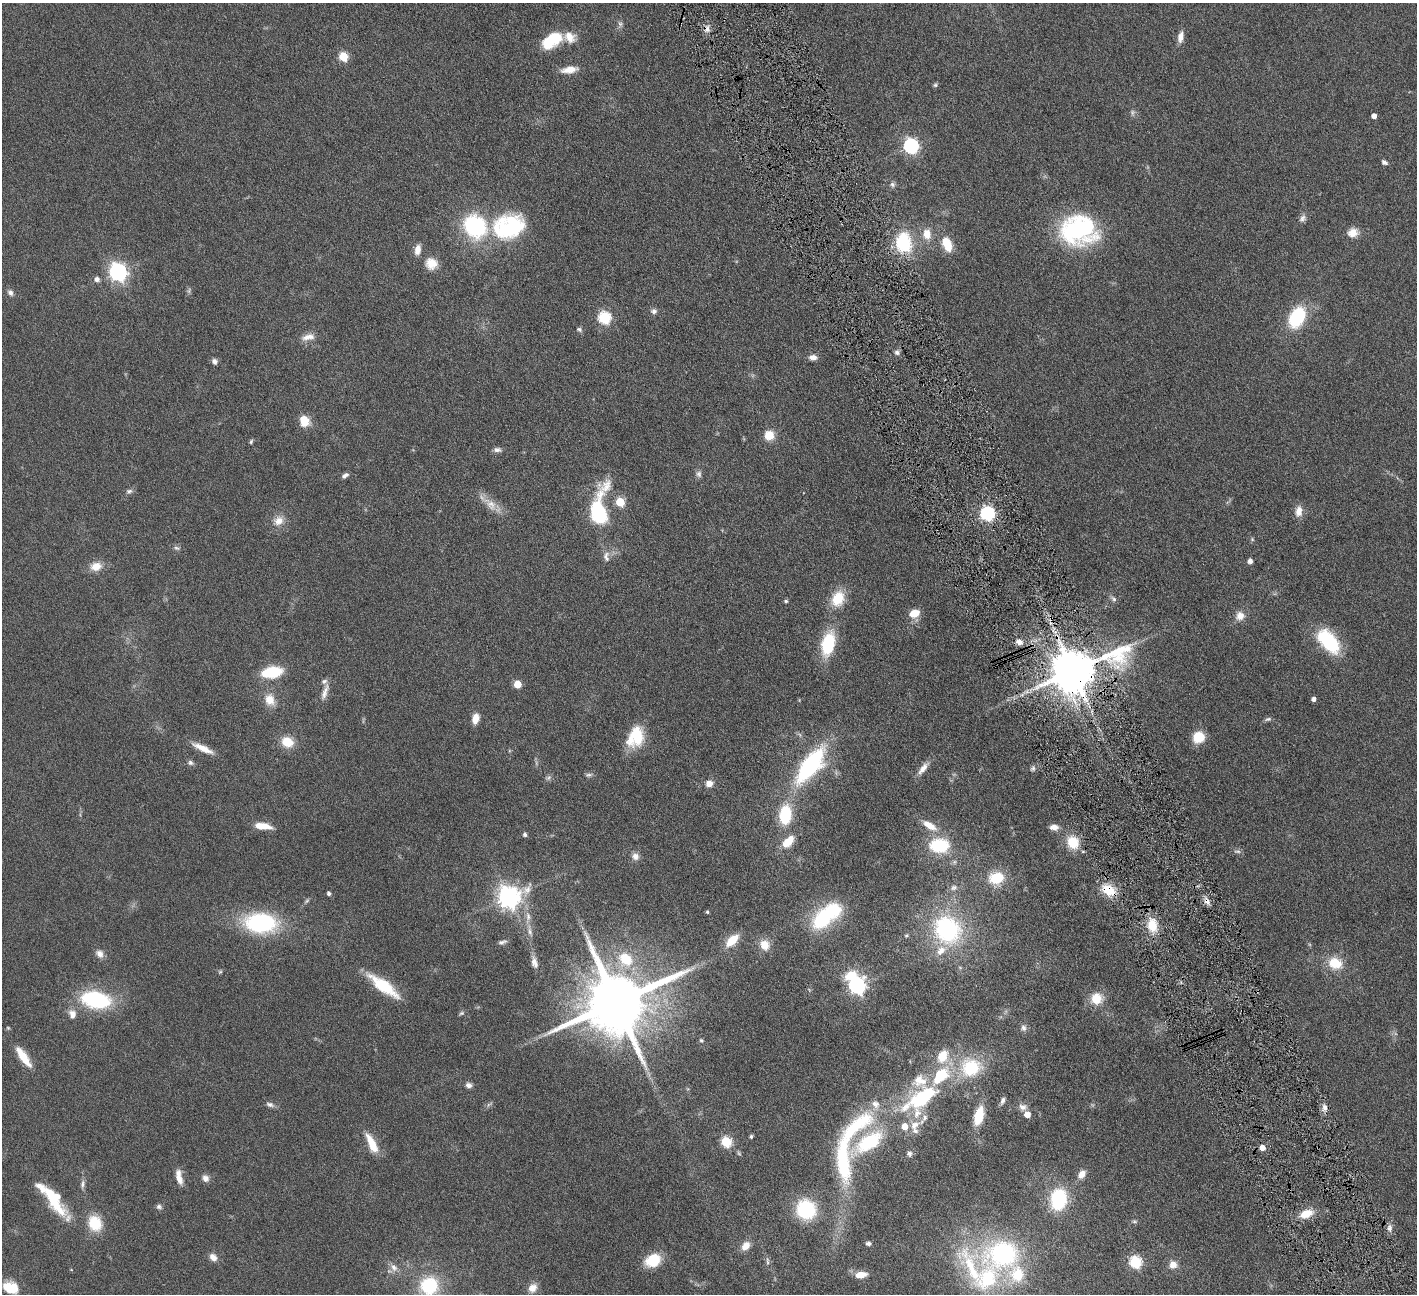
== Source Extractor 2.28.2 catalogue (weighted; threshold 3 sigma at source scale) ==
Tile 6 of 4 x 4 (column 2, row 2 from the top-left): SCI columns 1419-2833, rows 2881-4172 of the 5666 x 5629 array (HDU 1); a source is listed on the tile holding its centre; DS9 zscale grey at full resolution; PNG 1419 x 1296 px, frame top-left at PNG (2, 3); no overlay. Shown black and unused: <1% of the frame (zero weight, under 4 of 8 exposures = <1% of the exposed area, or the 3 px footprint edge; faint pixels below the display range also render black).
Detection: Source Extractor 2.28.2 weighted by HDU 2 'WHT'; one run over the whole footprint, this tile lists its part. Background 0.128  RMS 0.0061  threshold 0.0249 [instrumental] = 3 sigma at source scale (4.09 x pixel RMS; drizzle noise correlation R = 1.36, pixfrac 0.8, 0.05/0.05 arcsec/px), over >= 5 px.
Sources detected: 189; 4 too faint to see at this stretch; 5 inside a brighter object's white glare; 1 cosmic-ray / hot-pixel residue — not listed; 15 inside a brighter listed object's ellipse — not listed separately; the other 164 listed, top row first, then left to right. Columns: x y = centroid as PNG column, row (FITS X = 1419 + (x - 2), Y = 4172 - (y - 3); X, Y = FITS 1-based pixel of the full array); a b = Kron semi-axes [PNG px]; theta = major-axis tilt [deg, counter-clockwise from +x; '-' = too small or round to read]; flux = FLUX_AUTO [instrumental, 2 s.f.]
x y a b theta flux
620 24 8 6 -76 1.5
553 37 23 17 -26 13
1181 37 15 7 79 4
343 56 5 5 - 26
569 70 19 8 9 6.6
935 85 6 5 - 0.96
1374 116 4 4 - 3.2
911 146 7 6 - 120
1384 162 7 5 -31 1.6
893 184 8 7 - 1.6
1303 218 11 8 55 2.3
475 226 22 19 -50 57
517 227 44 24 -50 31
1079 230 40 32 -2 70
1353 233 13 11 16 5.7
927 234 13 10 -83 7.3
903 243 19 15 -85 34
947 244 16 9 -69 12
417 250 12 7 80 4.3
431 263 15 14 - 7.3
118 272 7 7 - 220
97 279 6 5 - 2.4
189 290 9 5 64 1.1
10 293 9 7 -57 2
654 311 8 7 - 1.9
1297 317 23 15 62 32
604 318 6 6 - 60
579 329 8 6 -22 1.2
308 337 19 9 12 5
897 352 7 7 - 1.7
813 357 9 6 -1 3.3
214 361 7 6 - 2.1
304 421 11 9 -74 9.6
769 435 9 9 - 9.4
251 442 6 4 64 0.8
497 450 11 6 -4 2
699 474 9 7 -88 1.9
345 476 8 5 34 1.8
129 491 9 6 27 1.6
620 502 5 5 - 22
490 504 25 12 -45 7.9
599 510 41 15 82 53
1299 511 15 9 80 4.7
988 513 6 6 - 100
278 521 14 12 30 5.8
1252 539 6 4 -48 0.73
177 548 9 5 -16 1.3
606 557 15 8 -84 3.6
1250 561 4 4 - 3
96 566 14 10 9 6.7
838 599 16 12 66 16
1114 599 9 5 -46 1.5
786 601 5 4 - 0.93
914 613 10 7 20 9.1
1240 616 11 10 - 5.1
1328 641 33 18 -50 30
1019 642 9 7 -21 3.4
828 644 22 12 77 30
1073 671 18 11 21 2700
272 672 15 8 9 31
517 684 5 5 - 13
325 692 25 7 71 4.4
1314 699 4 4 - 2.2
270 700 15 12 -68 7.8
475 718 11 7 76 5.8
1268 719 10 5 16 1.3
636 737 24 17 66 20
1199 737 12 11 - 11
287 742 12 10 -22 11
203 748 26 7 -25 7.5
190 763 8 6 -14 1.6
810 765 38 15 53 78
923 768 19 7 52 4.8
1033 768 9 7 65 1.5
589 775 9 5 7 1.4
548 778 8 6 44 1.4
709 783 8 7 - 4.2
785 815 19 12 85 26
929 825 22 9 -32 8.2
263 826 18 7 -8 8.1
1054 827 9 6 -4 4.2
525 834 5 4 - 1.5
788 842 19 10 48 9.9
1073 842 16 13 -58 14
939 845 20 15 -1 28
1237 851 11 5 3 1.4
635 856 9 9 - 3.4
996 878 14 11 11 18
954 887 10 8 14 2.2
1108 890 16 11 -33 14
329 893 4 4 - 1.4
509 897 9 8 - 420
1207 901 11 6 -65 3
707 912 4 3 - 0.9
528 917 20 7 88 5
823 919 23 15 47 45
260 923 29 18 -3 67
1152 925 15 11 -82 14
947 930 35 30 -54 64
906 935 6 5 - 0.81
732 940 14 8 45 13
502 942 12 5 16 1.7
764 945 11 10 - 8.1
100 954 10 8 -55 3.4
625 959 16 13 -47 19
534 962 15 7 -76 3.8
1335 963 13 11 -17 15
220 972 5 5 - 0.76
383 986 38 11 -37 23
857 986 7 7 - 180
1096 998 13 12 - 11
96 1000 31 17 -12 48
616 1002 19 16 25 6200
461 1013 8 5 26 1
72 1014 12 9 -76 4.2
1023 1028 9 8 - 2.2
701 1040 6 5 - 0.92
942 1056 14 10 63 11
23 1057 28 9 -55 11
971 1068 25 22 15 31
469 1085 7 6 - 2.4
923 1098 36 18 34 47
1003 1101 11 5 73 1.9
270 1104 12 6 -17 2
489 1104 11 4 41 1.2
1023 1107 12 9 -7 3.3
1324 1108 10 7 -85 2.7
1027 1114 6 5 - 5.2
979 1116 15 8 76 20
915 1125 15 10 39 6.5
856 1126 69 19 41 46
905 1126 6 6 - 7.6
751 1137 4 4 - 1.1
726 1142 6 5 - 39
868 1142 42 18 36 41
372 1143 24 8 -64 12
1262 1148 5 5 - 5.7
909 1154 7 7 - 1.6
843 1163 47 14 -87 51
1081 1174 12 8 53 4.1
179 1177 19 7 -78 5.2
205 1178 9 8 - 2.8
83 1184 13 6 80 2.1
1058 1199 19 14 82 42
54 1201 57 12 -51 28
159 1207 8 6 -3 1.5
806 1209 17 17 - 41
1306 1214 14 9 20 9.5
1134 1221 7 5 -5 0.94
95 1223 16 13 -68 17
1390 1228 10 7 79 2.3
868 1243 7 5 -10 1.5
745 1246 12 9 51 5.4
1003 1254 49 34 8 97
213 1257 10 8 -45 3.7
653 1260 17 13 27 16
767 1261 12 4 -87 1.4
1135 1262 6 6 - 55
1173 1265 9 9 - 4.6
394 1267 13 9 -54 3.9
861 1275 13 7 7 6.8
429 1286 20 19 - 33
10 1287 14 10 -19 13
532 1288 12 10 58 4.9
Overlapping masked pixels (flux is a lower limit): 3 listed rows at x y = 1073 671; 1108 890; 1207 901
Isophote crosses this tile's border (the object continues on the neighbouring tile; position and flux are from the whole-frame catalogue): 1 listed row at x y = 429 1286